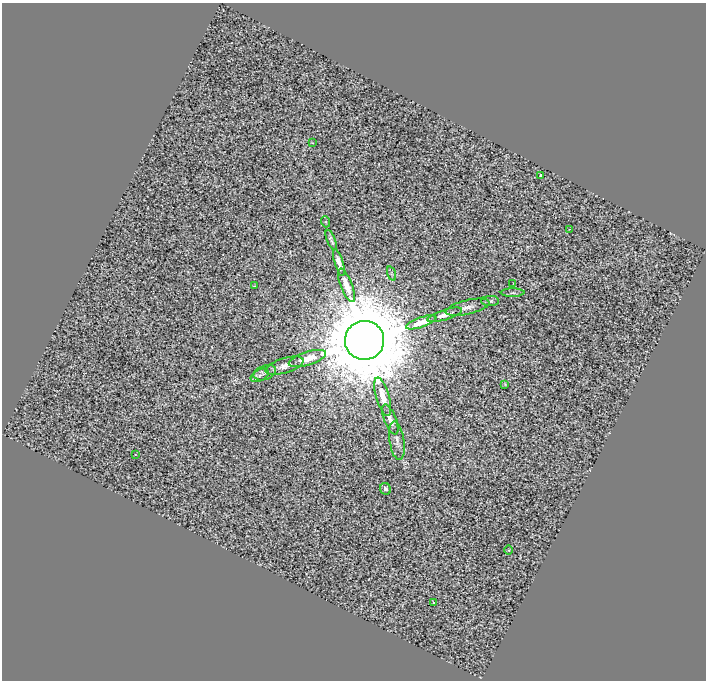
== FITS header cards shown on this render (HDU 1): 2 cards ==
NAXIS1  =                  704
NAXIS2  =                  678

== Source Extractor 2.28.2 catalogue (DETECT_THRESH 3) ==
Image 704 x 678 px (HDU 1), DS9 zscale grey, 1 PNG px = 1 image px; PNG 708 x 682 px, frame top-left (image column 1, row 678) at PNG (2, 3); each listed source drawn as its Kron ellipse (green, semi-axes under 4 px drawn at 4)
Background 0.408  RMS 1.5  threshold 4.37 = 3 sigma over >= 5 px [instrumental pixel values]
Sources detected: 28; all 28 listed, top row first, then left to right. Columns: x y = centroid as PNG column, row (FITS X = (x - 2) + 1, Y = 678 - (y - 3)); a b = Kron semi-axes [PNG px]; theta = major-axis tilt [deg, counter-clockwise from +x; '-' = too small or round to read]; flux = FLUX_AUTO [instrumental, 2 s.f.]
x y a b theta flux
313 143 3 2 - 8.0e+01
541 176 4 3 - 5.3e+02
326 222 5 3 - 1.1e+02
569 229 2 2 - 5.3e+01
331 240 10 3 -68 2.9e+02
339 263 14 4 -73 6.5e+02
391 274 7 3 -71 1.0e+02
513 283 3 2 - 1.3e+02
346 285 17 6 -69 1.5e+03
254 286 3 2 - 7.1e+01
513 293 12 4 0 2.5e+02
490 301 9 5 1 2.2e+02
468 307 22 7 13 7.0e+02
445 315 18 5 18 7.3e+02
421 322 16 5 19 1.4e+03
365 340 20 19 - 1.9e+06
307 358 19 6 17 1.6e+03
285 366 19 7 17 8.6e+02
265 373 11 7 19 4.4e+02
260 375 10 5 27 3.8e+02
505 384 3 3 - 6.7e+01
383 397 20 6 -73 1.4e+03
390 420 16 6 -68 7.0e+02
397 441 19 7 -81 5.7e+02
135 454 2 2 - 5.0e+01
386 489 6 5 - 4.6e+02
509 550 4 3 - 7.4e+01
434 602 3 3 - 1.9e+02